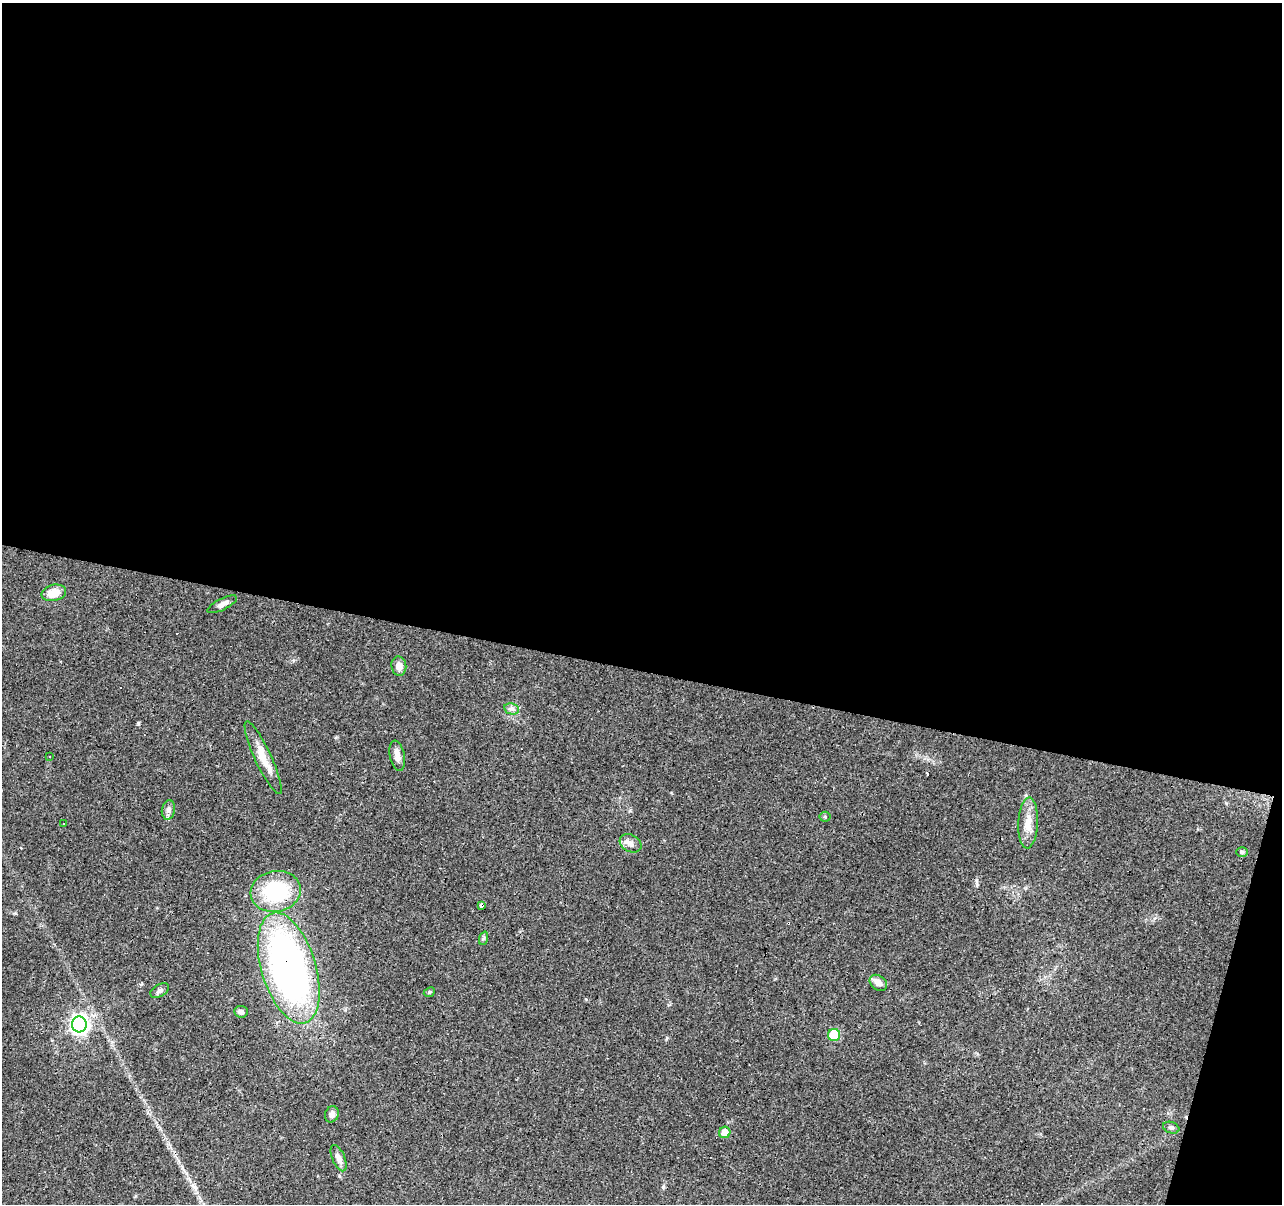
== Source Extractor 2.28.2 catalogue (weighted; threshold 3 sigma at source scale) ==
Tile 4 of 4 x 4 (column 4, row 1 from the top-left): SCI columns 3840-5119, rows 3825-5026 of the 5122 x 5305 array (HDU 1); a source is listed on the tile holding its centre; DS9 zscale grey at full resolution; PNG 1284 x 1206 px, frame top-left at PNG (2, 3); each listed source drawn as its Kron ellipse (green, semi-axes under 4 px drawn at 4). Shown black and unused: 57% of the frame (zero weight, under 3 of 4 exposures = <1% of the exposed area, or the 3 px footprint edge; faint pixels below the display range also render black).
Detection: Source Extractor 2.28.2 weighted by HDU 2 'WHT'; one run over the whole footprint, this tile lists its part. Background 0.0456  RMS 0.0046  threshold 0.0206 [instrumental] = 3 sigma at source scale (4.5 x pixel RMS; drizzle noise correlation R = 1.50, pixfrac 1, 0.0396/0.0396 arcsec/px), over >= 5 px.
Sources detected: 33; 5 cosmic-ray / hot-pixel residue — neither listed nor drawn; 1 inside a brighter listed object's ellipse — not listed separately; the other 27 listed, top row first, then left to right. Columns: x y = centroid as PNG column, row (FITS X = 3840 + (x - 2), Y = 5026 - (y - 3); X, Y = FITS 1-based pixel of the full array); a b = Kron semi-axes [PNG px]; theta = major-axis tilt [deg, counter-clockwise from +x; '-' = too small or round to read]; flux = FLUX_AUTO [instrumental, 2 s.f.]
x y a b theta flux
54 593 12 8 13 5.9
222 604 16 5 26 2.3
399 666 9 7 -82 3.1
512 709 7 5 -12 1.4
49 756 3 2 - 0.57
397 756 15 7 -79 3.1
263 758 40 8 -65 7.4
168 810 10 6 80 1.7
825 817 5 5 - 0.6
1028 823 25 10 87 6.2
63 824 3 3 - 1.1
631 843 11 8 -28 2.7
1242 852 6 5 - 0.64
276 891 25 20 11 34
481 905 4 3 - 7.1
484 938 7 4 71 0.68
289 968 57 27 -73 210
878 983 9 7 -36 3
160 990 10 6 31 1.4
429 992 6 4 24 0.68
241 1012 7 6 - 1.5
79 1024 8 7 - 200
834 1035 6 6 - 22
332 1114 8 6 67 2.1
1171 1128 8 5 -21 1.1
725 1132 6 5 - 4.1
339 1158 14 6 -67 2.7
Overlapping masked pixels (flux is a lower limit): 2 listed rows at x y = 481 905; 289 968
Unlisted compact peaks at least as high as the median listed source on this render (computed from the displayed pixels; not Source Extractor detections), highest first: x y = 138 723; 663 1187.